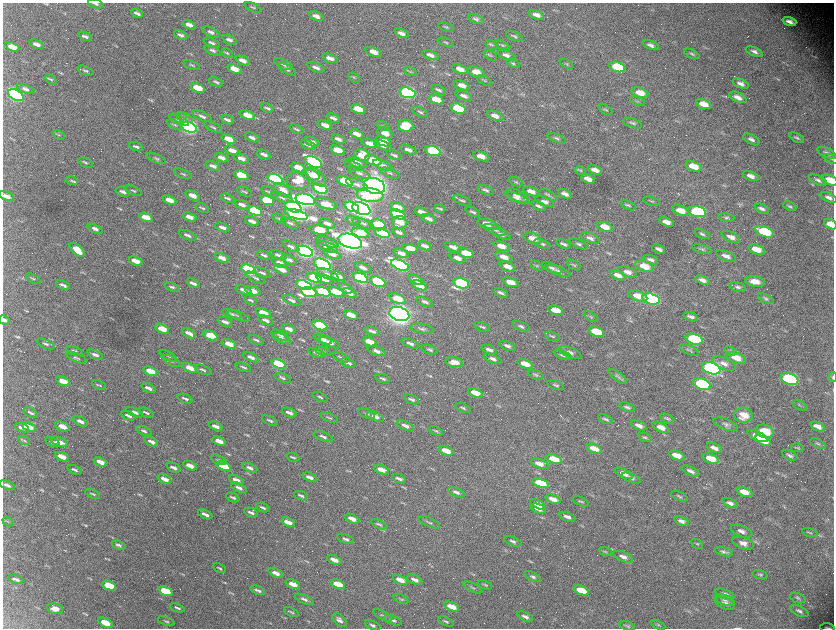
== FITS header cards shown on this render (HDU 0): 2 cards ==
NAXIS1  =                 1663 / length of data axis 1
NAXIS2  =                 1252 / length of data axis 2

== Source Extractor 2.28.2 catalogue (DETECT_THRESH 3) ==
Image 1663 x 1252 px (HDU 0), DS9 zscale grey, zoomed out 1/2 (1 PNG px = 2 x 2 image px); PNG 836 x 630 px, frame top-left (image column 2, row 1251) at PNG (3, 3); each listed source drawn as its Kron ellipse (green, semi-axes under 4 px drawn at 4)
Background 2920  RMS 53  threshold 159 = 3 sigma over >= 5 px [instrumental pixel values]
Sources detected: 707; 90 cannot appear on this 1/2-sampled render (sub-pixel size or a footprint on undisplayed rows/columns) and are neither listed nor drawn; of the other 617, the 500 brightest by FLUX_AUTO listed and drawn (117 fainter detections omitted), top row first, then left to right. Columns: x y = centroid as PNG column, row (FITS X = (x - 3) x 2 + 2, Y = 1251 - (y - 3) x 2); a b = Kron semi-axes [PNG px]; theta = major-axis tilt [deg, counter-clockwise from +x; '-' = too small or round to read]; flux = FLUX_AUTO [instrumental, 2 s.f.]
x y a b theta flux
96 4 8 3 -17 2.5e+04
253 7 9 3 -24 1.6e+04
137 13 6 3 -24 3.4e+04
536 15 8 4 -19 6.4e+04
316 16 8 4 -23 6.8e+04
476 19 8 3 -21 2.4e+04
789 21 7 4 -19 6.1e+04
189 25 7 3 -24 6.0e+04
446 27 8 3 -22 1.4e+04
211 32 9 4 -25 4.1e+04
401 33 7 3 -22 5.0e+04
181 35 7 3 -22 3.5e+04
85 36 6 3 -22 3.2e+04
514 36 9 4 -22 2.3e+04
229 40 7 3 -21 4.0e+04
446 42 8 3 -21 1.5e+04
212 43 8 3 -23 3.2e+04
36 44 7 3 -21 5.3e+04
491 45 7 4 -25 1.6e+04
502 45 8 3 -27 1.8e+04
651 45 9 4 -21 3.8e+04
12 47 7 4 -21 1.6e+05
212 50 8 3 -24 2.9e+04
373 52 8 4 -21 9.9e+04
754 52 9 4 -22 4.0e+04
227 53 6 4 -26 1.6e+04
692 54 8 3 -26 1.9e+04
430 55 9 4 -21 5.2e+04
490 55 7 4 -34 1.7e+04
506 55 9 4 -23 5.3e+04
330 58 8 4 -20 7.4e+04
243 61 7 4 -23 7.3e+04
513 63 7 4 -24 1.8e+04
284 64 10 4 -26 3.4e+04
566 64 7 4 -35 1.8e+04
192 65 8 3 -21 1.8e+04
617 67 8 5 -17 4.3e+05
316 68 9 4 -19 4.7e+04
234 69 7 4 -21 1.8e+05
287 69 9 3 -30 2.2e+04
460 69 8 4 -20 9.0e+04
85 71 8 3 -21 2.2e+04
411 72 6 4 -20 1.5e+04
476 72 9 5 -18 1.3e+05
354 78 6 3 -35 1.5e+04
51 79 6 3 -37 1.5e+04
484 80 8 3 -27 1.4e+04
216 82 7 3 -23 2.3e+04
741 84 8 4 -23 6.0e+04
462 85 8 4 -21 8.2e+04
198 88 7 4 -21 3.3e+05
26 89 9 4 -20 4.2e+04
439 90 7 3 -23 2.6e+04
407 93 8 5 -17 2.8e+06
640 93 9 5 -17 1.2e+05
16 95 8 5 -26 4.0e+06
464 96 8 4 -20 4.9e+04
738 97 9 5 -24 7.9e+04
436 100 7 4 -19 2.1e+05
638 101 8 2 -19 1.5e+04
704 104 8 4 -20 1.6e+05
267 108 7 3 -21 2.2e+04
358 109 7 4 -20 2.5e+05
458 109 8 4 -18 7.1e+05
606 110 7 3 -29 1.6e+04
420 112 8 3 -21 2.2e+04
247 115 8 4 -22 1.7e+05
182 116 5 3 - 1.5e+04
202 116 11 3 -24 3.9e+04
495 116 9 4 -21 7.5e+04
185 118 8 4 -24 3.7e+04
333 118 7 3 -24 3.6e+04
179 120 11 4 -26 2.8e+04
227 120 7 3 -20 3.9e+04
633 123 10 4 -20 2.9e+04
175 125 8 3 -29 2.2e+04
325 125 7 3 -22 7.8e+04
383 126 7 3 -28 1.7e+04
406 126 8 6 -7 3.4e+05
189 127 8 5 -20 4.9e+06
213 127 10 3 -25 2.1e+04
296 129 7 2 -24 1.8e+04
385 133 8 5 -26 1.0e+05
356 134 7 3 -22 9.2e+04
59 135 6 3 -22 1.5e+04
252 137 7 3 -22 4.7e+04
557 138 9 3 -23 2.4e+04
797 138 8 3 -26 2.3e+04
229 139 7 4 -22 2.1e+05
338 139 7 3 -21 4.3e+04
751 139 9 4 -29 3.9e+04
383 141 8 4 -21 1.6e+05
312 142 8 3 -21 4.0e+04
370 143 8 4 -16 9.7e+04
308 145 8 3 -21 4.2e+04
383 145 9 4 -21 5.9e+04
136 147 7 2 -21 2.5e+04
232 150 8 4 -22 9.4e+04
338 150 7 4 -19 2.6e+05
408 150 9 4 -21 5.6e+04
433 151 8 4 -18 1.1e+06
827 153 10 4 -26 3.9e+04
264 154 7 3 -23 4.5e+04
362 155 8 6 -19 2.1e+05
394 155 8 3 -22 2.8e+04
481 156 8 4 -19 1.1e+05
156 158 10 3 -22 2.1e+04
222 158 7 3 -21 7.1e+04
241 158 8 4 -23 7.0e+04
832 159 9 3 -19 1.5e+04
374 160 8 4 -19 3.2e+05
313 162 9 5 -25 3.8e+06
86 163 8 3 -22 1.9e+04
357 163 10 4 -17 7.3e+04
383 165 10 4 -22 4.7e+04
213 166 8 3 -22 4.6e+04
353 166 9 3 -22 2.1e+04
693 166 8 4 -19 1.8e+05
298 168 7 4 -20 1.6e+05
581 170 5 3 - 1.5e+04
595 170 7 3 -20 7.8e+04
359 173 12 4 -20 3.8e+04
390 173 10 3 -22 2.4e+04
183 174 9 2 -23 1.6e+04
241 175 7 4 -21 4.3e+05
310 175 10 5 -17 9.6e+04
751 176 8 4 -20 6.9e+04
316 177 12 6 -45 1.2e+05
275 179 8 4 -20 2.8e+06
588 179 7 3 -19 7.8e+04
298 180 11 8 1 1.8e+05
818 180 9 4 -24 3.3e+04
830 180 8 5 -23 1.9e+05
72 181 6 3 -15 1.5e+04
345 181 9 4 -26 5.6e+05
516 182 7 3 -25 1.8e+04
357 185 12 5 -23 5.3e+04
374 186 11 7 -16 1.3e+07
320 189 8 4 -20 2.1e+06
486 190 8 3 -19 2.6e+04
133 191 9 3 -23 1.8e+04
283 191 10 5 -32 1.6e+05
531 191 8 4 -20 9.7e+04
123 192 7 3 -22 4.4e+04
245 192 8 3 -24 1.8e+04
269 192 8 4 -29 2.3e+04
565 194 7 3 -22 5.2e+04
192 195 7 3 -25 9.5e+04
370 195 13 7 -6 6.1e+05
548 195 10 4 -25 2.7e+04
7 196 8 3 -22 8.5e+04
517 196 12 5 -29 5.8e+04
282 197 11 4 -20 3.6e+04
227 198 7 2 -23 2.2e+04
517 198 13 4 -22 4.7e+04
829 198 9 4 -24 4.6e+04
305 199 10 5 -13 5.3e+06
170 200 7 3 -21 1.3e+05
267 200 7 4 -20 5.7e+05
462 200 9 4 -22 2.6e+04
652 201 8 3 -15 1.4e+04
544 202 9 4 -20 5.1e+04
326 204 11 5 -18 1.1e+05
242 205 7 3 -21 5.7e+04
628 205 8 3 -21 2.0e+04
539 206 7 3 -23 3.3e+04
790 206 7 3 -23 1.9e+04
293 207 8 5 -20 5.0e+06
352 207 7 4 -25 2.1e+06
398 207 8 4 -25 1.4e+05
202 208 7 2 -22 1.6e+04
361 209 9 6 -23 7.2e+06
440 209 5 2 - 1.6e+04
762 209 7 4 -23 4.0e+04
255 211 7 4 -22 7.6e+05
681 211 9 4 -18 1.4e+05
422 212 7 3 -22 8.6e+04
473 212 7 3 -23 2.4e+04
697 212 9 5 -14 1.3e+06
296 214 12 4 -16 4.2e+06
398 215 8 4 -21 8.6e+05
146 217 7 3 -21 1.7e+05
189 217 7 3 -20 8.7e+04
727 218 8 3 -9 2.1e+04
279 219 7 3 -29 1.4e+04
429 219 8 3 -21 4.9e+04
252 221 7 3 -21 5.7e+04
353 221 7 3 -26 1.5e+04
400 222 8 6 -4 2.3e+05
667 222 7 4 -18 8.8e+04
290 223 9 3 -22 2.5e+04
327 223 8 3 -20 5.6e+04
363 223 11 3 -22 2.7e+04
487 224 10 4 -13 1.4e+05
831 224 7 4 -26 1.6e+05
377 225 8 5 -11 3.8e+05
222 227 7 3 -22 5.0e+04
605 227 8 4 -19 1.5e+05
95 229 8 3 -23 4.5e+04
319 230 10 4 -8 5.8e+05
495 230 11 4 -21 3.7e+04
399 232 7 3 -23 3.9e+04
764 232 10 5 -20 5.4e+05
360 233 9 4 -17 2.6e+05
382 233 8 4 -20 1.2e+06
501 234 10 4 -22 4.5e+04
702 234 8 3 -23 2.5e+04
188 235 9 3 -21 3.8e+04
731 237 10 4 -24 6.3e+04
533 238 9 5 -19 1.5e+05
590 238 10 5 -21 4.7e+04
350 241 12 7 -18 1.1e+07
328 242 11 4 -23 3.5e+04
542 244 9 4 -21 2.4e+04
564 244 7 3 -21 3.0e+04
579 244 10 4 -23 3.1e+04
291 246 9 4 -28 3.9e+04
425 246 6 3 -21 5.3e+04
501 246 8 4 -19 1.3e+05
327 247 11 4 -20 5.6e+04
453 247 9 4 -22 5.6e+04
410 248 7 4 -13 1.4e+05
659 249 6 3 -25 3.9e+04
702 249 10 4 -16 2.4e+04
756 249 8 4 -19 1.6e+05
77 250 9 4 -40 2.7e+05
305 251 8 5 -19 5.3e+06
401 253 8 3 -22 7.4e+04
466 253 8 4 -19 3.1e+05
332 254 8 4 -21 8.2e+04
264 255 7 2 -24 2.7e+04
278 255 8 3 -21 3.7e+04
726 256 10 5 -21 6.4e+04
504 257 9 4 -21 1.0e+05
222 258 7 3 -22 8.0e+04
458 258 8 4 -21 7.3e+04
289 260 8 3 -22 4.5e+04
651 260 8 3 -21 3.5e+04
135 261 7 3 -21 1.6e+05
280 263 8 3 -22 5.8e+04
322 264 9 5 -22 2.5e+06
400 265 10 4 -23 3.3e+06
574 265 8 3 -31 1.6e+04
508 266 8 4 -21 1.1e+05
536 266 7 3 -25 1.6e+04
644 266 9 5 -19 1.9e+05
363 268 9 4 -24 5.2e+04
552 268 11 4 -21 3.4e+04
249 269 8 4 -20 2.5e+06
282 270 8 3 -22 1.0e+05
558 271 13 4 -20 4.2e+04
628 272 9 5 -19 7.1e+04
262 273 9 3 -22 2.9e+04
328 274 11 4 -23 5.3e+04
618 275 8 4 -22 8.8e+04
338 276 7 3 -23 7.3e+04
255 278 11 3 -26 2.6e+04
314 278 7 4 -21 8.0e+05
360 278 8 4 -20 2.0e+06
33 279 8 3 -25 1.5e+04
325 279 8 3 -22 1.6e+05
416 280 8 3 -24 8.2e+04
703 280 7 4 -19 5.0e+04
755 281 10 5 -10 1.1e+05
378 282 8 5 -24 1.0e+06
511 282 8 4 -20 1.6e+05
193 283 7 3 -24 4.8e+04
461 283 8 5 -13 1.6e+06
63 285 7 3 -22 4.1e+04
304 285 8 4 -20 2.6e+06
419 285 8 4 -22 1.9e+05
172 287 8 3 -19 2.4e+04
738 287 8 4 -14 2.9e+04
346 288 8 3 -23 8.6e+04
244 290 8 3 -22 4.9e+04
253 291 8 4 -20 9.5e+04
309 292 8 4 -13 2.0e+06
323 292 8 4 -18 1.0e+06
336 292 8 4 -20 6.2e+05
350 293 7 3 -22 6.5e+04
501 293 7 3 -23 3.3e+04
638 296 10 5 -19 1.5e+05
398 299 9 4 -21 2.3e+05
651 299 9 5 -16 2.6e+06
766 299 8 4 -24 2.3e+04
250 300 6 2 -24 2.0e+04
292 300 9 3 -21 4.0e+04
425 302 8 3 -21 3.3e+04
556 310 8 4 -19 1.9e+05
263 313 7 3 -22 1.9e+05
232 314 10 3 -19 2.3e+04
399 314 10 7 -17 1.0e+07
351 315 7 3 -21 1.8e+05
238 316 12 3 -20 2.4e+04
591 317 7 3 -28 1.7e+04
691 317 7 3 -20 3.7e+04
4 320 5 3 - 3.4e+04
266 320 8 3 -22 3.5e+04
225 322 8 3 -21 4.2e+04
320 326 8 4 -20 8.7e+05
521 326 9 4 -22 3.0e+04
482 327 8 3 -22 2.2e+04
162 329 7 4 -27 2.4e+05
289 329 7 3 -22 6.8e+04
422 329 12 5 -10 3.7e+04
372 331 8 3 -20 3.5e+04
596 332 8 4 -19 3.9e+05
189 333 7 3 -25 6.7e+04
280 335 10 3 -25 2.9e+04
211 336 7 3 -22 3.8e+05
552 336 8 3 -17 1.7e+04
282 338 10 4 -25 4.0e+04
323 339 9 4 -22 7.5e+04
694 339 9 5 -17 1.0e+06
256 340 8 2 -22 2.2e+04
369 342 7 3 -21 1.7e+05
330 343 11 4 -22 5.3e+04
410 343 9 3 -21 4.3e+04
45 344 9 3 -23 2.5e+04
229 344 7 3 -21 1.6e+05
507 346 9 4 -22 3.7e+04
430 350 8 3 -20 1.9e+04
489 350 8 3 -22 4.5e+04
689 350 10 4 -24 2.5e+04
75 351 9 3 -21 2.2e+04
323 351 8 3 -23 1.4e+04
377 351 9 3 -20 4.6e+04
731 351 6 4 -23 1.8e+04
570 352 12 5 -23 5.3e+04
317 353 9 3 -21 2.9e+04
95 355 8 3 -23 4.5e+04
562 355 9 4 -22 2.9e+04
168 356 9 3 -27 2.0e+04
251 357 8 3 -23 5.5e+04
341 357 9 3 -23 1.7e+04
76 358 10 3 -23 2.4e+04
736 358 10 5 -20 1.5e+05
493 359 9 4 -21 3.5e+04
171 361 9 3 -29 2.1e+04
454 362 9 5 -9 1.1e+05
348 363 8 3 -22 3.2e+04
279 364 8 4 -21 1.0e+06
525 364 8 4 -21 1.7e+05
724 364 12 6 -24 6.7e+04
243 367 8 2 -19 1.8e+04
190 368 8 3 -22 1.5e+05
711 368 9 5 -16 5.5e+06
203 370 9 3 -23 2.6e+04
150 371 7 3 -23 2.7e+05
536 375 8 4 -21 2.2e+04
618 377 11 4 -36 3.2e+04
833 377 5 3 - 2.1e+04
283 378 9 3 -20 1.8e+04
383 379 7 2 -21 2.0e+04
789 379 9 5 -18 2.4e+06
63 381 7 3 -22 2.0e+05
702 384 9 5 -21 1.3e+06
99 385 7 3 -22 1.7e+04
556 385 9 3 -19 2.1e+04
148 388 7 3 -22 5.0e+04
475 393 8 4 -21 2.1e+05
320 397 8 2 -23 2.0e+04
185 399 8 3 -22 2.7e+04
412 399 8 3 -22 2.7e+04
800 405 8 3 -21 1.5e+04
627 407 8 3 -21 3.0e+04
463 408 8 3 -21 2.3e+04
135 412 9 3 -23 3.5e+04
31 413 8 3 -28 2.9e+04
146 413 8 3 -24 2.2e+04
289 413 7 3 -22 4.2e+04
367 414 8 3 -20 1.6e+04
744 415 9 7 -9 1.5e+05
128 416 7 3 -24 3.8e+04
375 416 9 4 -22 5.6e+04
329 418 9 2 -20 1.6e+04
667 418 7 3 -25 2.0e+04
605 419 8 3 -22 2.2e+04
80 421 8 4 -25 6.1e+04
270 421 8 3 -24 2.5e+04
726 424 13 5 -21 4.0e+04
639 425 8 4 -23 6.0e+04
62 426 8 3 -22 1.1e+05
216 426 7 3 -23 6.1e+04
405 426 9 3 -22 5.9e+04
818 426 7 4 -23 8.2e+04
29 427 7 3 -22 1.3e+05
661 427 9 4 -25 8.9e+04
22 428 7 3 -22 5.5e+04
144 431 8 3 -23 2.6e+04
436 431 7 2 -21 1.5e+04
765 431 9 6 -13 3.3e+05
758 436 11 4 -24 3.9e+05
323 437 10 3 -20 3.5e+04
645 437 7 3 -22 1.6e+04
24 440 6 3 -24 1.4e+04
151 441 7 3 -23 5.2e+04
219 441 7 3 -23 1.3e+05
763 441 8 3 -23 1.9e+05
53 442 7 3 -21 5.1e+04
59 442 9 3 -19 9.3e+04
818 444 8 3 -27 2.0e+04
714 448 8 4 -23 5.8e+04
797 448 6 3 -11 1.4e+04
594 449 8 4 -21 1.3e+05
446 451 8 3 -21 1.5e+05
677 455 8 4 -21 1.4e+05
790 455 8 4 -24 3.0e+04
62 457 7 3 -22 1.4e+05
293 457 6 2 -20 2.0e+04
554 459 8 4 -20 2.5e+05
711 459 9 4 -20 1.9e+05
218 460 8 3 -25 1.9e+04
100 462 7 3 -23 1.1e+05
539 464 9 4 -19 8.7e+04
190 466 7 3 -24 1.1e+05
224 466 7 3 -22 4.3e+05
173 468 7 3 -24 4.1e+04
250 468 8 3 -23 4.2e+04
75 470 8 3 -23 2.5e+04
381 470 8 3 -21 9.2e+04
690 471 9 4 -24 4.4e+04
624 473 10 4 -24 7.6e+04
310 477 7 3 -23 5.8e+04
631 478 10 4 -22 3.0e+04
165 479 7 3 -23 9.4e+04
399 479 7 3 -21 3.4e+04
236 480 8 3 -23 7.8e+04
540 483 8 4 -21 5.8e+05
7 485 8 3 -22 3.6e+04
239 488 8 3 -24 4.3e+04
456 492 9 4 -22 3.5e+04
744 492 8 4 -21 1.5e+05
93 494 8 2 -24 1.5e+04
301 496 7 3 -22 2.5e+04
679 496 9 4 -22 2.3e+04
233 497 7 2 -23 2.2e+04
553 499 8 3 -23 9.4e+04
581 501 8 3 -25 1.8e+04
730 503 8 4 -21 4.9e+04
538 504 8 4 -24 1.0e+05
263 508 7 2 -23 2.8e+04
538 509 8 4 -21 8.2e+04
251 512 7 2 -22 3.4e+04
205 514 7 3 -24 5.3e+04
567 517 8 3 -21 4.5e+04
352 519 7 3 -23 9.6e+04
681 521 8 4 -22 4.6e+04
8 522 6 3 -39 1.5e+04
288 522 7 3 -24 1.1e+05
429 522 11 3 -24 2.1e+04
379 524 8 2 -25 1.9e+04
741 531 11 5 -21 5.8e+04
810 533 8 3 -13 1.8e+04
346 539 9 3 -21 3.0e+04
513 541 9 3 -22 3.0e+04
743 543 11 6 -19 7.8e+04
697 544 6 4 -29 1.7e+04
119 545 7 3 -20 2.8e+04
605 551 7 3 -20 1.5e+04
724 552 9 3 -15 3.1e+04
623 557 10 4 -21 5.8e+04
334 560 7 3 -23 9.0e+04
219 568 7 2 -24 1.8e+04
276 573 8 3 -24 6.7e+04
760 575 8 4 -16 2.3e+04
532 576 9 3 -24 2.5e+04
16 579 7 3 -19 3.7e+04
400 580 8 4 -23 1.1e+05
415 580 8 3 -24 5.1e+04
293 584 7 3 -24 1.1e+05
338 584 8 3 -23 2.9e+05
485 585 7 3 -22 1.5e+04
109 586 7 3 -23 4.2e+05
473 587 10 3 -26 1.7e+04
258 590 7 3 -22 2.9e+04
581 590 8 4 -22 2.5e+05
165 591 7 4 -23 5.0e+05
725 594 10 4 -22 4.7e+04
798 598 8 5 -21 2.8e+04
304 599 10 4 -23 3.8e+04
401 599 8 3 -24 1.6e+04
725 600 10 5 -20 4.4e+04
725 603 10 5 -23 4.5e+04
452 606 8 3 -23 1.5e+05
177 608 8 3 -22 2.5e+04
55 609 8 5 -11 8.5e+04
799 611 10 5 -24 3.6e+04
291 612 8 2 -23 1.6e+04
383 615 10 3 -26 2.1e+04
525 617 8 3 -24 4.1e+04
340 620 9 5 -40 4.2e+04
393 620 9 4 -22 3.4e+04
166 621 9 3 -20 1.9e+04
446 621 8 3 -25 2.3e+04
105 623 7 4 -25 2.5e+05
372 625 8 3 -24 3.0e+04
658 625 7 3 -25 1.6e+04
627 626 8 4 -16 2.2e+04
827 627 7 2 -5 1.6e+04
At the frame edge (FLAGS 8, measured only in part): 8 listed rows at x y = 96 4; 832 159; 830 180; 7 196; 831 224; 4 320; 833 377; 827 627
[117 fainter detections neither listed nor drawn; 90 sub-pixel or undisplayed-footprint detections neither listed nor drawn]